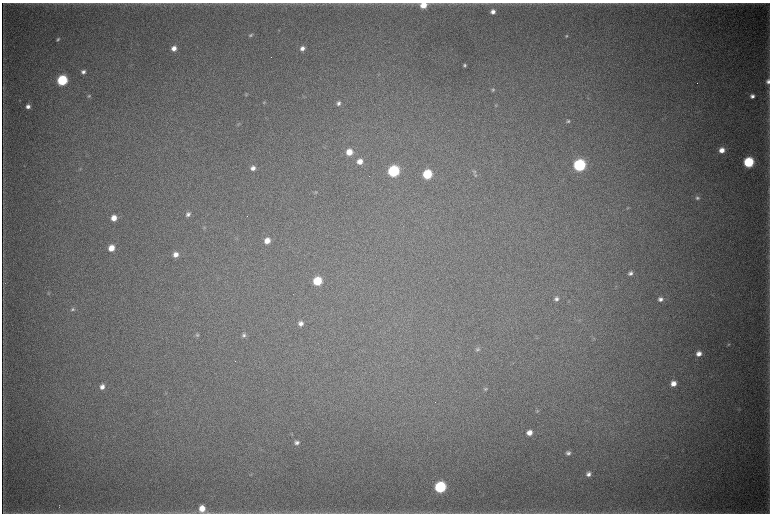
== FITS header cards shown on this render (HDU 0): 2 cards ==
NAXIS1  =                 1536 / length of data axis 1
NAXIS2  =                 1023 / length of data axis 2

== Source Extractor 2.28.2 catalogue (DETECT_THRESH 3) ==
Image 1536 x 1023 px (HDU 0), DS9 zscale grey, zoomed out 1/2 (1 PNG px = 2 x 2 image px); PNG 772 x 516 px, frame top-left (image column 1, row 1022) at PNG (2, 3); no overlay
Background 5850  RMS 45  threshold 134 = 3 sigma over >= 5 px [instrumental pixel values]
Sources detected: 75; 5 cannot appear on this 1/2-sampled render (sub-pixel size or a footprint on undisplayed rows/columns) and are not listed; the other 70 listed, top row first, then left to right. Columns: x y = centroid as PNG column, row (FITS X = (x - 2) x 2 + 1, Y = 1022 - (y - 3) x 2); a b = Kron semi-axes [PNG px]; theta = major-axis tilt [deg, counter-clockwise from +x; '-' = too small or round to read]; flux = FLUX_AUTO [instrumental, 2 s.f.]
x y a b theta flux
423 5 6 5 - 1.3e+05
493 12 5 5 - 4.7e+04
251 35 5 4 - 1.6e+04
566 36 5 4 - 1.3e+04
58 39 5 4 - 1.6e+04
174 48 5 5 - 6.2e+04
302 48 6 5 - 4.6e+04
465 65 3 3 - 1.5e+04
83 72 6 5 - 3.4e+04
62 80 6 5 - 8.8e+05
768 81 6 4 -88 3.4e+04
3 87 5 2 - 7.0e+03
493 90 6 4 38 1.5e+04
769 93 7 2 -82 1.0e+04
246 94 5 4 - 1.0e+04
89 96 6 4 24 1.3e+04
752 96 4 4 - 3.4e+04
264 103 5 4 - 1.1e+04
339 103 5 5 - 2.7e+04
496 105 5 3 - 9.0e+03
28 106 4 4 - 3.9e+04
568 121 6 5 - 2.1e+04
238 124 5 4 - 1.2e+04
722 150 6 6 - 8.3e+04
349 152 6 5 - 1.3e+05
360 161 6 5 - 8.4e+04
749 162 6 6 - 7.8e+05
579 165 6 6 - 1.5e+06
253 168 6 5 - 4.7e+04
80 169 4 3 - 7.1e+03
394 171 6 6 - 1.2e+06
474 171 5 5 - 1.7e+04
427 174 6 5 - 5.3e+05
475 175 5 4 - 1.3e+04
316 192 5 4 - 1.1e+04
697 198 6 5 - 2.5e+04
628 208 4 3 - 8.2e+03
188 214 6 5 - 2.9e+04
114 218 5 5 - 1.0e+05
204 228 4 4 - 9.1e+03
267 241 6 5 - 9.7e+04
111 248 5 5 - 1.3e+05
176 254 6 5 - 6.5e+04
630 273 6 5 - 3.2e+04
317 281 6 5 - 3.8e+05
49 293 4 3 - 6.9e+03
556 299 5 5 - 2.8e+04
660 299 6 6 - 4.3e+04
72 309 6 5 - 1.9e+04
301 323 6 5 - 4.2e+04
197 335 4 4 - 1.3e+04
244 335 6 5 - 2.2e+04
594 338 4 2 - 7.0e+03
728 344 6 4 33 1.3e+04
477 349 6 5 - 2.1e+04
699 353 6 5 - 6.1e+04
673 383 6 6 - 7.7e+04
102 387 6 5 - 5.1e+04
485 389 6 5 - 1.7e+04
537 411 6 4 59 1.4e+04
529 433 6 6 - 7.6e+04
297 443 5 5 - 3.2e+04
568 453 5 5 - 3.0e+04
588 474 6 5 - 4.0e+04
251 475 4 3 - 7.8e+03
440 487 6 6 - 1.2e+06
202 509 8 6 82 1.2e+05
260 513 10 2 4 1.7e+04
315 513 6 2 -5 9.6e+03
502 513 5 2 - 9.1e+03
At the frame edge (FLAGS 8, measured only in part): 6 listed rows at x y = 423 5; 768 81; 202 509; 260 513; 315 513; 502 513
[5 sub-pixel or undisplayed-footprint detections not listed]